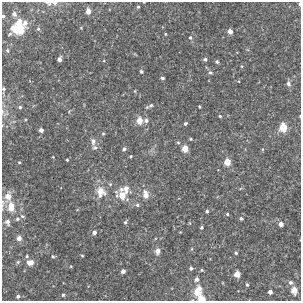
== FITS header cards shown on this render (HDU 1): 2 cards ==
NAXIS1  =                  299
NAXIS2  =                  299

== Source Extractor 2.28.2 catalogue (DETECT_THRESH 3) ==
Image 299 x 299 px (HDU 1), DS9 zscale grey, 1 PNG px = 1 image px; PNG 303 x 303 px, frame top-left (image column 1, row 299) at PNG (2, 2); no overlay
Background 0.00116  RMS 0.0032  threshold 0.00968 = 3 sigma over >= 5 px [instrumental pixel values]
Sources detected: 94; all 94 listed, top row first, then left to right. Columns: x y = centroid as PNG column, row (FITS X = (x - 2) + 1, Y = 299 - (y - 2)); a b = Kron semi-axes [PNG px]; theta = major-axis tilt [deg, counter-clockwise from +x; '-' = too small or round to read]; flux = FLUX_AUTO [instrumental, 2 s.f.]
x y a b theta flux
48 3 9 6 -15 0.57
54 3 7 4 -13 0.69
300 4 4 2 - 0.6
138 7 5 4 - 0.28
88 11 6 5 - 1.4
14 14 6 5 - 0.74
3 16 4 4 - 0.31
19 22 8 7 - 1.3
25 23 7 6 - 1
17 29 12 8 -10 6.9
38 29 5 4 - 0.32
230 31 4 4 - 1.6
10 34 4 3 - 0.32
165 34 4 2 - 0.18
190 37 4 4 - 0.33
7 50 6 5 - 0.32
59 59 4 4 - 0.98
205 59 4 3 - 0.47
217 62 4 3 - 0.38
242 66 5 3 - 0.19
141 71 4 3 - 0.43
210 73 6 4 -44 0.4
162 78 4 3 - 0.46
288 83 7 5 -77 0.69
4 89 4 4 - 0.34
135 91 5 3 - 0.2
151 105 7 5 27 0.52
200 106 3 3 - 0.23
20 107 5 4 - 0.43
2 111 8 4 -89 0.56
220 116 4 3 - 0.26
300 116 3 2 - 0.14
139 120 6 5 - 2.7
146 121 5 5 - 0.67
185 123 3 3 - 0.39
283 128 5 5 - 7
41 130 4 4 - 0.99
103 133 4 4 - 0.24
190 139 4 3 - 0.22
93 141 9 6 -89 0.9
178 142 5 4 - 0.27
95 147 7 7 - 0.53
124 149 6 4 61 0.42
185 149 5 4 - 3
263 149 5 3 - 0.21
131 156 3 3 - 0.19
53 157 3 2 - 0.14
67 160 3 3 - 0.26
19 162 4 4 - 0.22
227 162 5 4 - 3.4
121 189 6 5 - 0.52
126 189 10 8 86 1.4
101 192 16 13 -69 2.8
122 195 11 10 - 2.8
146 195 7 5 -76 2
8 196 8 6 77 2.6
3 203 12 6 84 0.71
137 205 5 5 - 0.42
11 207 11 6 -84 3.5
207 211 3 3 - 0.4
227 214 4 3 - 0.24
22 216 6 5 - 0.41
241 218 4 4 - 0.38
17 219 6 5 - 0.5
7 222 9 7 -70 1
125 222 5 5 - 0.35
190 223 4 3 - 0.17
281 224 4 4 - 1.2
202 227 3 3 - 0.31
94 232 4 4 - 0.73
180 232 3 3 - 0.13
19 238 5 5 - 1.3
192 249 5 3 - 0.18
157 251 7 6 - 1.2
236 253 4 4 - 0.3
82 255 4 3 - 0.22
27 256 5 4 - 0.28
53 256 5 4 - 0.28
18 262 6 4 24 0.35
30 263 7 6 - 1.6
71 266 4 3 - 0.16
191 268 4 4 - 0.5
202 270 5 4 - 0.27
123 271 4 4 - 0.79
237 274 4 4 - 3.1
197 279 5 4 - 0.81
290 282 6 5 - 0.7
247 285 4 3 - 0.34
294 290 5 5 - 3
197 292 11 7 72 3.8
270 292 4 4 - 1.1
63 295 4 4 - 0.29
18 296 4 4 - 0.52
202 299 7 5 -20 2
At the frame edge (FLAGS 8, measured only in part): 9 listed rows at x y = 48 3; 54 3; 300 4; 3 16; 4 89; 2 111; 300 116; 3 203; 202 299